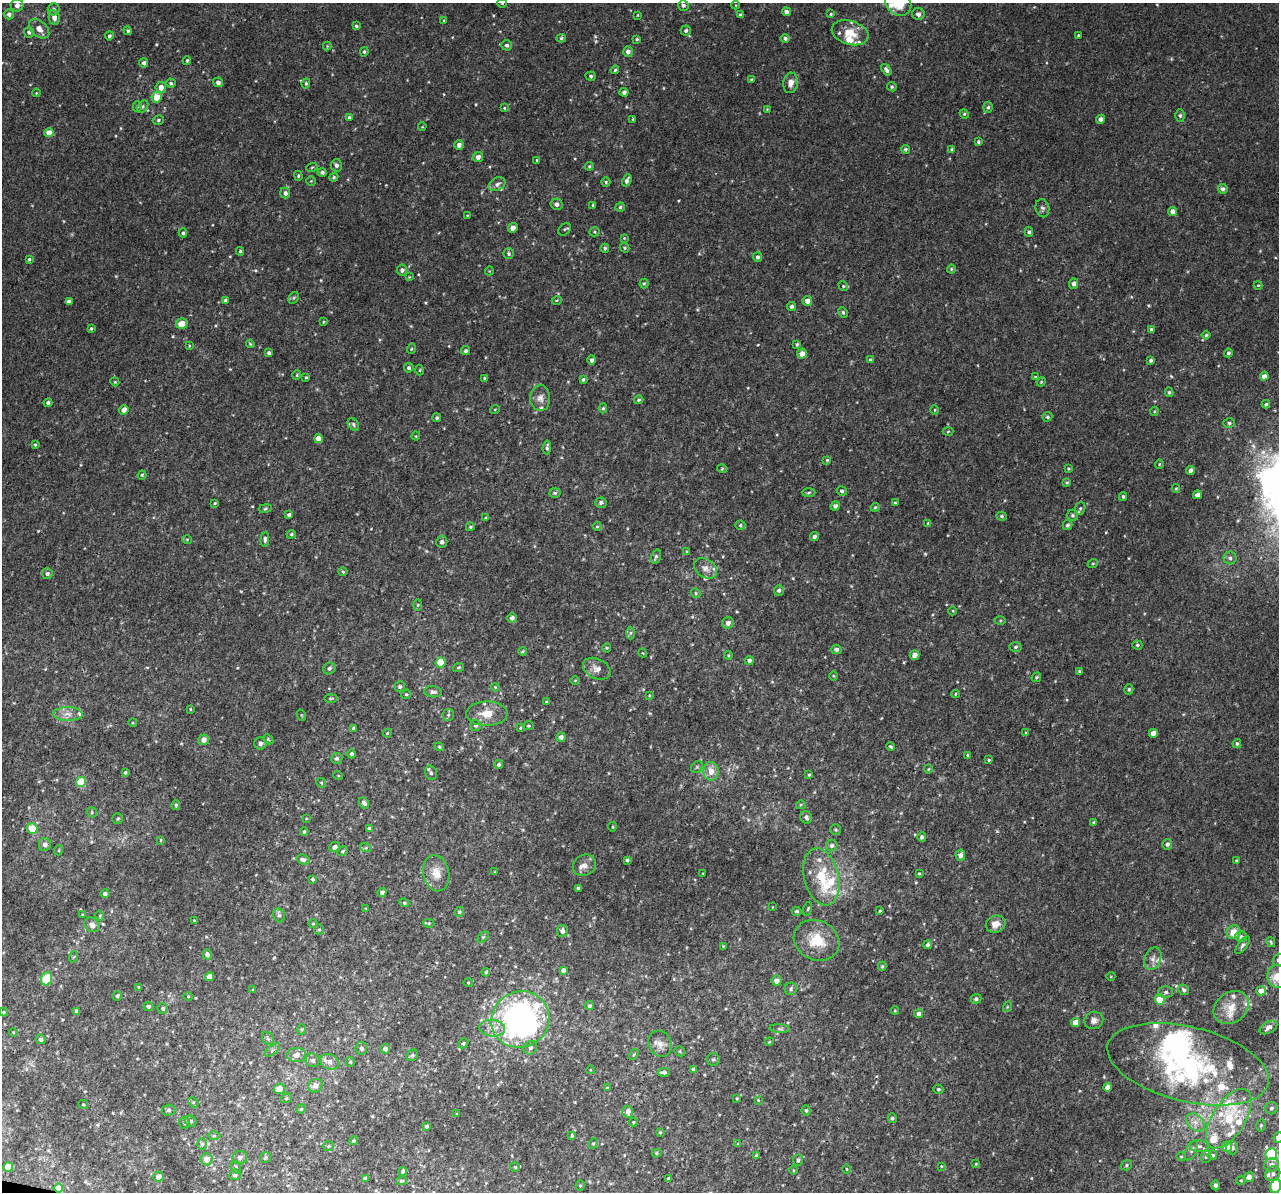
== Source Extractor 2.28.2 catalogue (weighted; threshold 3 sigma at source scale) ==
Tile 7 of 4 x 4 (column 3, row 2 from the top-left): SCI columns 2593-3869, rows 2758-3947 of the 5158 x 5405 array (HDU 1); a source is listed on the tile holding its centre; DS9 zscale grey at full resolution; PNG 1281 x 1194 px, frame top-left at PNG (2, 3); each listed source drawn as its Kron ellipse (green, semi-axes under 4 px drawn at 4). Shown black and unused: <1% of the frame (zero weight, under 3 of 4 exposures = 4% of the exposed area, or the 3 px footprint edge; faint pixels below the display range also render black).
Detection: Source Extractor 2.28.2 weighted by HDU 2 'WHT'; one run over the whole footprint, this tile lists its part. Background 0.00189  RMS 0.0026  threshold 0.0118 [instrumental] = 3 sigma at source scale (4.5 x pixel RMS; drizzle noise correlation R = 1.50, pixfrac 1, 0.0396/0.0396 arcsec/px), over >= 5 px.
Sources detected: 487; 1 too faint to see at this stretch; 2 inside a brighter object's white glare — neither listed nor drawn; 31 inside a brighter listed object's ellipse — not listed separately; the other 453 listed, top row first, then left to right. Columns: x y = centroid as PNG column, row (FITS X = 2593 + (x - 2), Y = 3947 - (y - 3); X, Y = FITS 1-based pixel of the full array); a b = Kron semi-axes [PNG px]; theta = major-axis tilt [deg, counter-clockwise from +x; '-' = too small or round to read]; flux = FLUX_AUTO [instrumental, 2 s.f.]
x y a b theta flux
502 3 4 4 - 0.27
898 3 14 11 -44 8.3
17 5 6 6 - 1.5
683 5 5 5 - 0.58
736 5 4 3 - 0.18
54 9 6 5 - 0.59
786 12 4 4 - 0.89
9 14 5 5 - 0.78
831 14 3 3 - 0.28
918 14 6 6 - 0.82
638 15 4 3 - 0.18
740 15 4 3 - 0.58
54 17 7 5 -78 1.3
444 20 4 3 - 0.22
356 26 4 4 - 0.42
39 29 12 7 -42 1.9
128 31 4 4 - 0.44
686 31 5 5 - 0.53
29 32 5 5 - 0.63
850 33 19 11 -17 4.9
1078 35 3 3 - 0.33
109 36 4 4 - 0.49
561 38 5 4 - 0.38
785 38 4 4 - 0.68
637 39 3 3 - 0.3
507 45 5 5 - 0.59
327 46 4 4 - 0.26
364 52 5 3 - 0.39
628 52 5 5 - 0.99
187 61 4 3 - 0.34
144 63 4 4 - 0.91
615 70 4 3 - 0.29
886 70 6 4 -56 0.91
591 76 5 4 - 0.42
751 80 3 3 - 0.26
218 82 5 4 - 0.93
171 83 5 4 - 0.43
306 83 5 4 - 0.37
790 83 10 7 81 1.8
161 87 5 5 - 2
892 87 5 4 - 0.42
624 92 4 4 - 0.78
36 93 4 3 - 0.2
157 97 5 5 - 4.8
137 106 5 4 - 0.38
143 107 7 4 53 0.4
988 107 5 4 - 0.45
504 108 3 3 - 0.2
767 109 3 3 - 0.19
964 114 5 4 - 0.38
1180 116 6 4 90 0.49
349 117 3 3 - 0.37
633 119 4 3 - 0.25
1101 119 4 4 - 1.1
158 120 6 4 16 0.48
422 127 4 2 - 0.18
49 133 4 4 - 2.8
978 142 4 3 - 0.36
459 145 5 4 - 1
905 149 4 4 - 0.44
952 149 4 4 - 0.34
478 157 5 5 - 1.1
537 160 4 3 - 0.26
336 165 6 5 - 0.75
589 166 4 4 - 0.29
312 167 6 3 19 0.32
322 172 4 4 - 0.61
298 176 5 4 - 0.34
334 177 4 4 - 0.39
627 180 6 4 65 0.75
311 181 4 4 - 0.27
606 182 4 4 - 0.33
497 184 9 6 27 0.95
1223 189 5 4 - 0.72
285 193 5 5 - 0.81
557 204 6 5 - 0.99
593 205 3 3 - 0.3
620 207 4 4 - 0.46
1042 208 9 6 -75 0.76
1172 211 4 4 - 1.3
467 215 3 2 - 0.17
513 228 5 4 - 1.1
564 229 7 5 42 0.35
594 232 5 4 - 0.32
1029 232 5 4 - 0.5
183 233 4 4 - 0.4
624 238 3 3 - 0.19
605 248 4 4 - 0.46
625 248 5 4 - 0.31
240 251 4 3 - 0.35
509 254 5 5 - 0.41
758 257 5 4 - 0.58
29 259 4 3 - 0.38
951 269 4 4 - 0.28
402 270 5 5 - 0.69
489 271 4 3 - 0.19
409 277 4 4 - 0.23
644 283 5 4 - 0.33
1074 284 5 4 - 0.95
1258 285 4 4 - 0.27
843 286 5 4 - 0.33
294 298 6 4 59 0.39
557 300 5 3 - 0.28
69 301 4 4 - 1.1
226 301 4 4 - 0.83
807 301 5 5 - 1.7
792 306 4 4 - 0.66
843 312 5 4 - 0.4
323 322 4 2 - 0.21
182 323 6 5 - 3.1
91 328 3 2 - 0.34
1151 330 4 4 - 0.49
1206 335 4 4 - 0.39
250 344 4 3 - 0.29
797 344 3 3 - 0.36
189 346 4 3 - 0.19
411 349 5 3 - 0.27
466 351 5 4 - 0.53
269 353 4 4 - 0.51
1228 353 4 4 - 0.6
802 354 5 5 - 1.7
592 360 4 4 - 0.68
870 360 3 3 - 0.43
1151 360 4 3 - 0.46
409 368 5 4 - 0.58
420 370 5 3 - 0.25
297 375 5 3 - 0.23
1264 376 4 4 - 1.4
306 377 3 3 - 0.27
1035 377 3 3 - 0.26
484 378 4 4 - 0.28
583 379 4 3 - 0.46
115 382 4 3 - 0.26
1041 382 5 4 - 0.26
1169 392 5 4 - 0.38
540 398 13 10 -90 1.6
639 400 5 4 - 0.4
48 403 4 4 - 0.67
1266 404 4 4 - 0.43
603 408 5 4 - 0.42
495 409 5 3 - 0.21
124 410 5 4 - 1.8
935 410 5 3 - 0.26
1154 411 5 3 - 0.29
1047 417 5 4 - 0.43
437 418 4 4 - 0.46
1229 423 6 5 - 0.54
353 424 7 5 -55 0.49
948 432 5 3 - 0.31
416 436 4 4 - 0.26
319 439 4 4 - 2.4
35 445 4 3 - 0.39
547 447 7 3 84 0.58
827 460 4 4 - 0.3
1159 464 4 4 - 0.28
722 469 5 3 - 0.23
1068 469 3 3 - 0.29
1190 470 4 4 - 0.86
142 475 4 4 - 0.34
1067 483 4 4 - 0.34
1176 489 4 4 - 0.3
842 491 5 4 - 0.45
555 493 5 5 - 0.44
809 493 7 3 2 0.37
1197 495 4 4 - 1.3
1123 496 4 3 - 0.43
215 503 4 3 - 0.27
601 503 6 5 - 0.72
895 503 3 3 - 0.3
835 506 5 4 - 0.91
875 507 4 4 - 0.27
265 508 7 3 10 0.35
1080 508 6 5 - 0.43
289 515 4 3 - 0.61
1073 515 5 5 - 0.5
1002 516 5 4 - 0.45
486 518 4 4 - 0.32
928 523 4 4 - 0.31
740 525 5 4 - 0.41
1067 525 5 4 - 0.56
597 526 4 4 - 0.28
470 527 4 4 - 0.42
291 534 5 4 - 0.37
814 536 4 4 - 0.59
187 539 5 3 - 0.27
265 539 7 4 85 0.68
442 542 6 5 - 0.83
687 552 3 3 - 0.3
656 556 7 4 72 0.6
1230 558 6 6 - 0.73
1093 563 5 3 - 0.27
705 568 12 9 -35 1.8
343 572 4 4 - 0.3
47 574 5 5 - 0.67
779 590 5 5 - 0.58
696 593 5 4 - 0.3
418 605 6 4 88 0.31
953 611 4 3 - 0.19
512 618 4 4 - 1
1000 620 5 3 - 0.29
728 623 6 5 - 1.2
630 633 6 4 88 0.48
1137 645 5 4 - 0.4
1016 647 6 5 - 0.49
607 648 4 4 - 0.27
836 650 5 4 - 0.83
522 651 4 4 - 0.37
643 653 4 3 - 0.19
728 655 4 4 - 0.27
915 655 5 4 - 1.5
749 661 4 4 - 0.78
441 663 5 5 - 6
458 667 5 3 - 0.3
329 668 6 5 - 0.62
597 669 15 10 -26 1.9
1079 671 3 3 - 0.3
834 676 5 3 - 0.24
1036 677 5 4 - 0.35
575 680 5 3 - 0.21
400 687 5 5 - 0.49
495 687 4 3 - 0.23
1129 689 5 4 - 0.42
433 692 8 5 -6 0.81
406 694 5 4 - 0.34
955 694 4 3 - 0.21
649 695 4 3 - 0.22
331 698 7 3 1 0.35
547 702 4 3 - 0.39
190 709 4 3 - 0.23
68 714 15 7 -1 1.9
487 714 20 12 1 4.3
301 715 6 3 -71 0.27
448 715 6 5 - 0.55
133 723 4 3 - 0.21
476 725 5 5 - 0.64
529 726 5 4 - 0.33
353 728 4 4 - 0.41
520 728 4 3 - 0.28
387 733 4 3 - 0.24
1026 733 4 4 - 0.28
1153 733 4 4 - 2.1
561 737 5 4 - 1
268 739 6 4 -46 0.36
204 740 5 5 - 1.6
260 743 6 6 - 1
1237 744 4 4 - 0.41
891 746 4 3 - 0.34
439 747 5 4 - 0.34
352 754 4 4 - 0.68
968 755 4 4 - 0.29
337 758 6 5 - 0.62
989 760 3 3 - 0.25
499 764 4 4 - 0.48
697 767 6 5 - 0.49
928 769 4 4 - 0.28
711 771 9 7 -84 2.6
125 773 3 3 - 0.41
431 773 7 5 -72 0.56
338 775 5 3 - 0.2
809 775 4 3 - 0.3
81 782 5 5 - 8.9
321 783 5 4 - 0.32
364 803 6 5 - 0.91
176 805 5 4 - 0.47
801 805 5 4 - 0.31
92 812 5 4 - 0.35
806 817 6 5 - 0.72
306 818 4 2 - 0.2
118 819 5 5 - 0.41
1093 822 4 4 - 0.22
612 827 5 2 - 0.27
32 828 5 5 - 5
369 828 4 4 - 0.37
836 830 5 5 - 0.41
304 832 4 3 - 0.38
922 837 5 4 - 0.62
161 840 4 2 - 0.22
1167 844 5 5 - 0.69
45 845 6 6 - 1.2
832 846 6 5 - 0.7
335 847 5 5 - 1
366 848 6 4 -17 0.38
59 850 5 3 - 0.24
343 851 6 4 29 0.42
960 855 5 5 - 1.2
303 860 6 5 - 0.84
627 860 4 3 - 0.44
1236 860 4 3 - 0.27
584 865 12 10 29 1.8
495 872 3 2 - 0.24
436 873 18 13 -78 3.6
919 873 3 2 - 0.25
703 874 3 2 - 0.18
821 877 29 17 -76 8.8
313 879 3 3 - 0.31
578 888 4 3 - 0.62
382 892 5 4 - 0.7
105 893 4 4 - 0.76
404 903 5 4 - 0.34
772 907 3 2 - 0.14
366 908 4 2 - 0.17
808 909 7 3 77 0.28
797 911 5 4 - 0.57
880 911 3 2 - 0.23
459 912 5 4 - 0.37
82 915 4 3 - 0.3
279 915 7 5 -74 0.64
100 916 5 3 - 0.24
194 920 4 3 - 0.22
429 923 5 4 - 0.34
313 924 5 3 - 0.26
996 924 10 8 23 2.3
92 925 8 6 -42 1.6
319 930 5 5 - 0.43
562 931 6 5 - 1.1
1234 932 7 6 - 2.9
483 937 6 4 44 0.36
1241 937 6 5 - 0.7
817 940 23 19 -26 7.3
1271 942 5 3 - 0.33
928 945 4 4 - 0.59
1243 945 10 4 53 0.64
723 946 3 3 - 0.22
207 954 5 4 - 1.3
73 957 6 3 69 0.26
1153 959 12 8 69 1.5
1278 960 6 5 - 0.73
882 966 4 4 - 0.39
563 970 4 4 - 1.1
486 972 4 4 - 0.42
1111 976 4 3 - 0.21
1277 976 11 10 - 4.4
209 977 4 4 - 2.5
46 979 7 5 69 9.3
777 981 5 5 - 1.5
468 983 5 3 - 0.25
139 987 4 4 - 0.25
791 989 6 6 - 0.52
253 990 4 3 - 0.27
1184 990 6 5 - 0.61
1261 991 5 5 - 2.1
1166 992 7 5 1 0.69
117 996 5 5 - 0.42
188 996 5 3 - 0.24
976 999 5 5 - 0.52
1160 999 5 5 - 9.8
148 1006 5 4 - 0.61
590 1006 4 4 - 0.52
1007 1007 5 3 - 0.26
163 1008 5 5 - 0.61
1231 1008 19 15 38 4.5
895 1011 4 3 - 0.23
3 1012 4 4 - 0.32
76 1012 4 3 - 0.59
918 1014 4 4 - 0.9
520 1019 29 28 - 87
1094 1020 9 8 - 1.3
1075 1022 4 4 - 2.5
1268 1027 9 5 29 1.1
492 1028 13 8 -6 2.3
302 1029 5 3 - 0.28
780 1029 10 4 -5 0.59
13 1032 4 3 - 0.2
41 1039 5 4 - 0.64
268 1039 7 5 -53 0.54
769 1042 4 3 - 0.24
463 1043 5 4 - 0.42
660 1044 13 11 -64 2.2
361 1048 6 6 - 0.74
530 1048 7 6 - 0.69
385 1049 5 4 - 0.99
272 1050 9 3 40 0.39
680 1051 5 4 - 0.37
634 1054 6 3 59 0.3
296 1055 9 7 4 1.5
412 1055 6 5 - 0.44
313 1060 7 6 - 0.82
713 1060 6 6 - 0.55
329 1062 10 7 -23 1.8
350 1062 5 4 - 0.28
1188 1064 83 37 -14 44
693 1069 4 4 - 0.45
591 1070 4 3 - 0.21
664 1072 6 4 5 0.78
315 1086 7 6 - 1.8
1107 1087 4 4 - 1.6
607 1088 4 3 - 0.28
279 1089 6 5 - 2.5
938 1089 5 4 - 0.39
286 1098 6 4 21 0.37
737 1098 4 3 - 0.22
758 1100 4 3 - 0.19
193 1102 6 4 -43 0.44
83 1104 5 4 - 0.28
1271 1108 6 6 - 0.6
301 1109 5 4 - 0.29
168 1110 7 5 3 0.58
806 1110 5 4 - 0.48
628 1112 6 5 - 1.5
457 1114 4 2 - 0.17
892 1118 5 4 - 0.49
1229 1119 34 16 57 13
191 1121 6 5 - 0.52
633 1122 4 4 - 0.25
1195 1122 10 7 -44 1.8
184 1123 6 5 - 0.54
1261 1125 6 4 76 0.46
427 1126 3 3 - 0.46
660 1132 3 3 - 0.3
214 1136 6 4 1 0.43
572 1136 4 3 - 0.37
1278 1138 5 5 - 2.4
353 1141 4 4 - 0.39
593 1143 5 4 - 0.35
202 1144 6 5 - 0.53
738 1144 4 4 - 0.4
329 1146 5 5 - 0.41
1199 1146 10 6 -6 0.9
1227 1147 5 5 - 2.8
1232 1148 6 6 - 0.93
1192 1151 10 5 64 0.8
657 1153 5 4 - 0.38
1271 1154 6 5 - 22
1212 1155 5 4 - 0.57
756 1156 3 3 - 0.45
240 1157 7 6 - 0.85
265 1157 6 5 - 0.45
1181 1157 5 4 - 0.32
1206 1157 6 5 - 0.57
207 1159 6 5 - 3
798 1160 6 5 - 0.63
976 1164 4 3 - 0.25
1126 1165 6 5 - 0.47
1271 1165 7 6 - 1.5
941 1166 3 2 - 0.19
8 1167 5 4 - 3.1
236 1167 6 4 -71 0.36
515 1167 5 5 - 0.36
846 1169 4 3 - 0.21
793 1170 4 3 - 0.23
403 1171 4 3 - 0.51
1273 1174 8 7 - 1.1
235 1175 6 5 - 0.59
158 1177 5 5 - 1.7
1249 1177 5 5 - 1.5
365 1179 4 4 - 1
668 1179 4 3 - 0.39
1241 1180 5 4 - 0.31
402 1181 5 4 - 0.45
1215 1185 5 4 - 0.73
580 1186 5 4 - 0.36
1276 1186 7 5 74 14
58 1188 4 4 - 4.7
Overlapping masked pixels (flux is a lower limit): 2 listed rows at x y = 1188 1064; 58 1188
Isophote crosses this tile's border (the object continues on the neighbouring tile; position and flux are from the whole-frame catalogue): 6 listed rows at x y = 502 3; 898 3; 1278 960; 1277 976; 1278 1138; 1276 1186